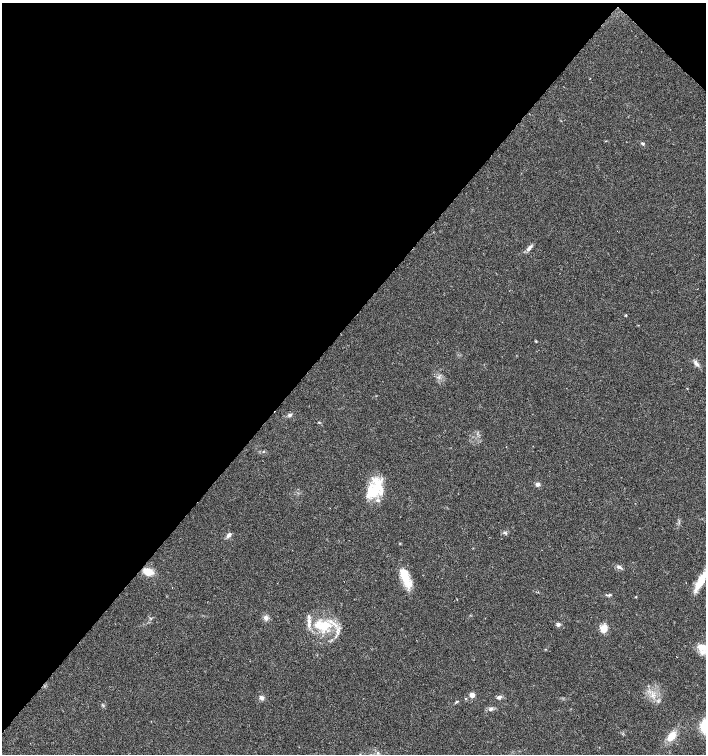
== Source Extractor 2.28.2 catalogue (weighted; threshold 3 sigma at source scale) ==
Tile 2 of 4 x 4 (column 2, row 1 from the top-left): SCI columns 1640-3047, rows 4513-6016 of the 6027 x 6022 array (HDU 1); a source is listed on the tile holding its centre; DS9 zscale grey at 2 x 2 block average (1 PNG px = mean of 2 x 2 image px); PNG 708 x 756 px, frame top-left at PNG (2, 3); no overlay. Shown black and unused: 43% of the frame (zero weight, under 2 of 3 exposures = <1% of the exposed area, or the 3 px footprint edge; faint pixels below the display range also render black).
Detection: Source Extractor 2.28.2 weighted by HDU 2 'WHT'; one run over the whole footprint, this tile lists its part. Background 0.0317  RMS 0.0047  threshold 0.0212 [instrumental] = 3 sigma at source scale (4.5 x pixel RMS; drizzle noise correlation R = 1.50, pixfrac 1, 0.0396/0.0396 arcsec/px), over >= 5 px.
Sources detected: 37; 7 inside a brighter listed object's ellipse — not listed separately; the other 30 listed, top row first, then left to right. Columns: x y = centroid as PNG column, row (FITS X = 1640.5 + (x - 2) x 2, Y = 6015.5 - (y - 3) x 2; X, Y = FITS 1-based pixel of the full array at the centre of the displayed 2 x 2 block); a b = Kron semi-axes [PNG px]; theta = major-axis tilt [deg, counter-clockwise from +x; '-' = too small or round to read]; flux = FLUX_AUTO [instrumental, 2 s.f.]
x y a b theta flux
643 144 4 3 - 1.5
529 248 11 4 50 4.2
626 315 3 3 - 0.84
696 363 10 4 -52 4
290 415 6 4 25 2.4
319 422 3 3 - 0.8
263 451 3 3 - 0.79
538 484 5 4 - 3.5
376 487 32 13 74 33
505 533 5 3 - 1.8
229 535 7 4 45 4.1
400 543 3 2 - 0.64
619 567 9 4 -21 3
148 571 9 6 -21 16
406 578 24 10 -68 23
700 581 25 6 61 22
610 595 5 3 - 1.5
266 618 7 5 -55 4
558 624 6 4 -13 2.4
323 627 15 12 -26 25
603 628 8 7 - 11
702 647 14 9 -8 14
545 649 3 2 - 0.63
472 695 3 3 - 14
498 697 7 4 24 2.9
262 698 6 5 - 3.5
658 701 4 2 - 0.98
457 702 5 2 - 1.2
490 709 5 3 - 1.9
671 736 12 7 55 14
Isophote crosses this tile's border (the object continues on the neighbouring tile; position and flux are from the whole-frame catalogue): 1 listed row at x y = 702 647
Diffuse or blended objects may show on this block-average render without a row.